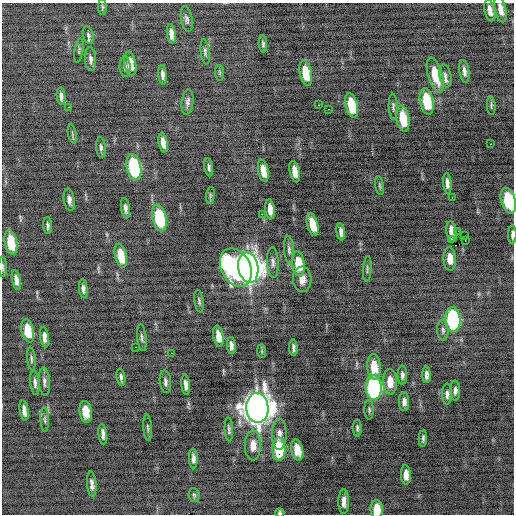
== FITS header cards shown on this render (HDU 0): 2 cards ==
NAXIS1  =                  512 / Axis length
NAXIS2  =                  512 / Axis length

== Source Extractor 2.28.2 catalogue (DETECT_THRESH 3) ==
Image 512 x 512 px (HDU 0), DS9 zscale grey, 1 PNG px = 1 image px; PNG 516 x 516 px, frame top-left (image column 1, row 512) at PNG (2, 3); each listed source drawn as its Kron ellipse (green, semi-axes under 4 px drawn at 4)
Background -0.678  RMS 0.86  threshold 2.57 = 3 sigma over >= 5 px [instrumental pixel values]
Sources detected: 115; all 115 listed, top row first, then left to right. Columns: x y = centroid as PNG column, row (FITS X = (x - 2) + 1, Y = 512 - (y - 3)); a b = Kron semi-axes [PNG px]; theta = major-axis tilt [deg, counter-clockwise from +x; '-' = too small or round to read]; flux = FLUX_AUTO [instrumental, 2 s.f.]
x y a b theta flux
102 7 8 3 -90 84
501 9 13 5 -77 530
490 10 11 5 -79 380
187 19 13 5 -80 180
171 34 10 4 -82 370
88 35 9 5 -75 140
263 44 8 4 -86 130
79 51 12 4 80 110
205 52 13 4 -82 140
91 59 12 5 -85 220
130 64 12 6 -81 730
125 67 10 5 -88 160
464 71 11 5 -81 240
220 73 8 4 -85 78
306 73 13 6 -78 1500
163 75 10 4 -84 260
435 75 18 7 -74 1700
445 76 12 6 -79 270
61 96 9 4 -84 230
427 101 13 6 -80 2400
187 102 13 6 82 210
319 105 3 2 - 48
352 105 12 6 -77 2200
491 106 9 4 -86 100
69 107 2 2 - 380
393 107 13 4 -88 140
328 109 2 2 - 150
403 119 13 6 -80 1700
72 134 9 4 -77 97
163 143 10 4 -81 470
491 144 2 2 - 340
101 147 10 5 -86 150
134 167 13 7 -78 6700
209 167 9 3 -80 150
263 171 11 5 -78 700
295 172 11 5 -78 600
447 183 10 4 -85 260
380 186 9 3 -81 94
210 195 8 4 83 93
452 197 2 2 - 55
69 200 11 5 -81 290
508 201 13 7 -74 3300
125 208 10 4 -82 230
270 209 10 4 -84 490
262 214 2 2 - 520
159 218 13 7 -77 4000
313 225 11 5 -76 1300
48 226 8 4 -87 140
452 231 10 5 -81 350
458 231 2 2 - 1100
341 232 8 4 -80 250
465 235 3 2 - 65
512 235 9 3 89 150
451 239 2 2 - 1200
465 240 2 2 - 51
11 243 12 6 -79 1800
289 250 14 5 -85 190
121 256 12 5 -78 1400
450 259 12 6 -87 620
273 262 15 6 -87 250
298 264 13 6 -82 1900
3 267 10 3 -87 100
236 267 20 14 -62 8600
248 268 15 10 -80 70000
367 269 13 3 86 110
302 279 13 9 -87 460
16 280 10 4 -79 320
83 289 9 4 -84 230
199 301 11 4 -81 130
453 320 12 7 -85 7800
443 330 10 5 -87 180
28 331 12 6 -77 1400
218 336 10 5 -79 690
44 337 10 4 -81 330
142 338 13 4 -83 180
231 346 8 4 -86 260
136 347 3 2 - 94
293 348 8 3 -87 160
262 351 7 4 -89 94
172 353 3 2 - 220
31 359 11 4 -84 130
374 367 13 6 -86 1300
402 375 9 4 -89 190
426 375 8 4 -89 260
121 377 8 3 -80 150
44 382 14 5 -85 240
165 382 11 5 -84 200
390 382 13 7 -88 810
35 383 12 4 -84 220
186 385 10 4 -84 310
374 387 12 8 -88 11000
455 390 10 5 -89 210
447 394 10 5 90 230
404 402 9 5 -88 290
257 408 15 11 -88 100000
24 410 10 4 -81 360
369 410 10 4 -89 120
86 412 11 6 -82 850
45 419 12 4 -87 140
148 428 13 3 -85 120
357 428 8 4 -89 140
229 430 12 4 -86 150
103 434 10 4 -83 260
279 434 15 7 89 400
423 439 8 3 87 140
253 445 15 8 -89 780
279 449 11 6 -88 3300
297 450 11 6 -78 900
193 458 10 4 -88 260
406 475 9 5 -86 470
92 484 12 4 -85 280
194 495 7 5 -85 110
344 502 12 5 90 400
377 509 9 6 -89 1100
280 513 4 4 - 140
At the frame edge (FLAGS 8, measured only in part): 6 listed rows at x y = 501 9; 508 201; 512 235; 3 267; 377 509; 280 513